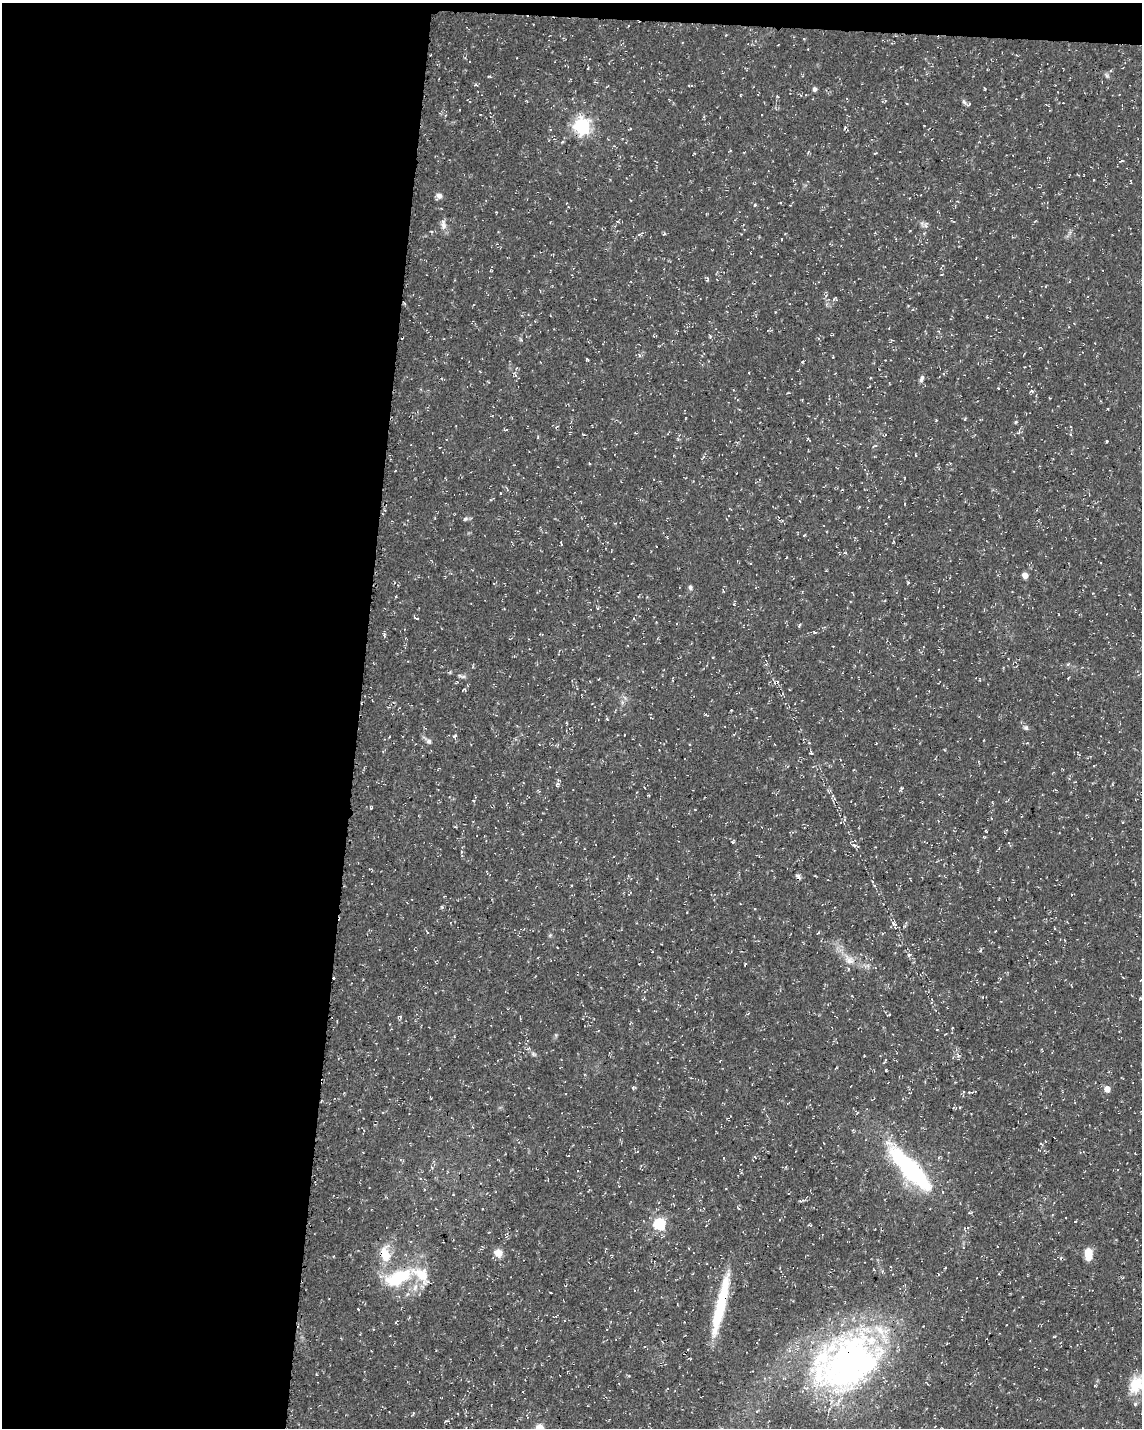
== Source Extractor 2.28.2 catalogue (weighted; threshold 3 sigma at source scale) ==
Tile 1 of 4 x 3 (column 1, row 1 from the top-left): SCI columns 13-1152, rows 3146-4571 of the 4576 x 4806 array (HDU 1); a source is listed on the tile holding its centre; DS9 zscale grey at full resolution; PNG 1144 x 1430 px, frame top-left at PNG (2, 3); no overlay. Shown black and unused: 32% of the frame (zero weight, under 3 of 4 exposures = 1% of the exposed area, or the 3 px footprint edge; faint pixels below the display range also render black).
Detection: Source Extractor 2.28.2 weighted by HDU 2 'WHT'; one run over the whole footprint, this tile lists its part. Background 0.0123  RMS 0.0021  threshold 0.00948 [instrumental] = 3 sigma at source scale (4.5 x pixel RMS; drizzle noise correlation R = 1.50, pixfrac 1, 0.0396/0.0396 arcsec/px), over >= 5 px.
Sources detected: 124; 2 inside a brighter object's white glare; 7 cosmic-ray / hot-pixel residue — not listed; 7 inside a brighter listed object's ellipse — not listed separately; the other 108 listed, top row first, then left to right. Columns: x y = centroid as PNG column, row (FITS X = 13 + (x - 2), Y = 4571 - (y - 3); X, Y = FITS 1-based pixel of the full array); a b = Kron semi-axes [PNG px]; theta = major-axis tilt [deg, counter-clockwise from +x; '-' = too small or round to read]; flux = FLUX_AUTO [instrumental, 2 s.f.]
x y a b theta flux
489 76 4 3 - 0.21
1107 76 8 4 -59 0.41
985 88 4 2 - 0.19
814 89 5 5 - 0.66
740 95 4 3 - 0.16
964 102 8 5 -62 0.49
460 110 3 2 - 0.14
440 113 4 3 - 0.24
582 126 7 6 - 68
875 153 4 3 - 0.17
439 196 9 6 55 0.92
755 205 4 4 - 0.32
926 224 9 5 67 0.59
443 225 15 7 -90 1.2
431 231 5 3 - 0.2
664 234 4 3 - 0.26
781 239 3 2 - 0.17
707 279 7 3 -81 0.26
710 337 5 3 - 0.22
639 355 6 4 -87 0.33
587 360 4 3 - 0.36
921 379 10 5 72 0.66
998 388 3 2 - 0.2
1032 391 5 4 - 0.35
1050 398 3 2 - 0.13
802 400 3 2 - 0.17
965 419 4 3 - 0.2
936 420 3 3 - 0.15
1016 422 4 4 - 0.22
505 430 7 2 -10 0.2
1019 432 9 5 58 0.44
808 438 5 3 - 0.2
1107 441 4 2 - 0.16
589 463 4 2 - 0.18
950 463 4 3 - 0.17
500 493 3 2 - 0.14
905 504 3 2 - 0.15
435 518 3 2 - 0.16
465 519 8 6 29 0.46
804 535 4 2 - 0.2
561 544 5 2 - 0.2
786 557 3 2 - 0.19
1025 575 5 4 - 2.1
908 583 3 2 - 0.27
690 587 6 5 - 0.46
723 591 5 2 - 0.22
416 618 6 3 -23 0.3
799 625 6 3 71 0.26
814 632 4 3 - 0.24
384 635 7 4 -83 0.38
405 647 3 3 - 0.18
766 664 5 3 - 0.28
1068 664 5 4 - 0.26
463 677 7 4 -1 0.45
980 679 5 3 - 0.16
706 714 5 3 - 0.22
1026 728 7 6 - 0.49
454 736 7 4 33 0.31
428 741 13 5 -41 0.7
876 743 2 2 - 0.21
811 752 9 4 -78 0.41
557 784 5 5 - 0.42
829 791 7 4 -1 0.28
648 795 4 2 - 0.15
473 800 3 2 - 0.18
834 800 10 4 78 0.33
371 808 3 3 - 0.25
455 827 4 3 - 0.19
986 831 5 3 - 0.17
733 841 6 2 63 0.22
854 845 6 4 -50 0.47
798 876 8 5 -44 0.52
755 908 4 2 - 0.18
894 924 13 6 -68 0.99
427 932 5 3 - 0.16
550 935 6 4 44 0.26
1064 940 3 2 - 0.17
980 950 6 3 43 0.24
909 955 7 5 78 0.44
849 960 17 10 -43 2.4
745 964 4 2 - 0.21
852 996 3 2 - 0.15
1141 999 6 4 40 0.31
529 1048 5 4 - 0.31
533 1054 7 5 -46 0.42
885 1060 4 3 - 0.25
886 1070 3 2 - 0.18
1107 1089 5 5 - 2.1
430 1097 5 2 - 0.17
724 1158 4 3 - 0.15
911 1169 47 13 -47 37
659 1224 6 6 - 26
706 1225 3 2 - 0.15
482 1246 5 3 - 0.18
498 1253 11 10 - 1.6
385 1254 24 13 -82 4.9
1088 1254 11 6 -87 4.5
611 1255 4 4 - 0.2
398 1277 40 19 23 12
358 1309 3 2 - 0.16
719 1310 61 11 76 12
1054 1336 4 3 - 0.18
688 1349 2 2 - 0.14
690 1359 4 3 - 0.2
850 1362 71 52 50 86
1137 1384 26 19 49 6.2
413 1413 4 4 - 0.24
447 1421 6 3 8 0.27
Overlapping masked pixels (flux is a lower limit): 4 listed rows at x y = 582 126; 911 1169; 385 1254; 850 1362
Isophote crosses this tile's border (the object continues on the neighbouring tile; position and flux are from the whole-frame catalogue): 2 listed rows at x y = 1141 999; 1137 1384
Unlisted compact peaks at least as high as the median listed source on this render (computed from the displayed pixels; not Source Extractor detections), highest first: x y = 442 907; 734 604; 556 1035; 802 362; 901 788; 607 719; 521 340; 834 299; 731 710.